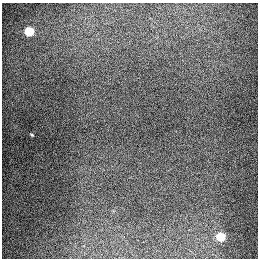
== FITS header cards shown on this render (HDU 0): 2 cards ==
NAXIS1  =                  256
NAXIS2  =                  256

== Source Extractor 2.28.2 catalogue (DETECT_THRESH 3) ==
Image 256 x 256 px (HDU 0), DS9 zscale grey, 1 PNG px = 1 image px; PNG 260 x 260 px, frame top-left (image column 1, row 256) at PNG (2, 3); no overlay
Background 1280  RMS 26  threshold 79.1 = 3 sigma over >= 5 px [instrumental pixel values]
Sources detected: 3; all 3 listed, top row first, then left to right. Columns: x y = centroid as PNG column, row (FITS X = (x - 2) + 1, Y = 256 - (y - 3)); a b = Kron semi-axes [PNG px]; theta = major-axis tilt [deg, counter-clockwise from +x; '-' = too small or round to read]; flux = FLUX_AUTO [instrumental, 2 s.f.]
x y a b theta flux
29 31 6 5 - 76000
32 135 4 2 - 1800
221 237 6 5 - 58000